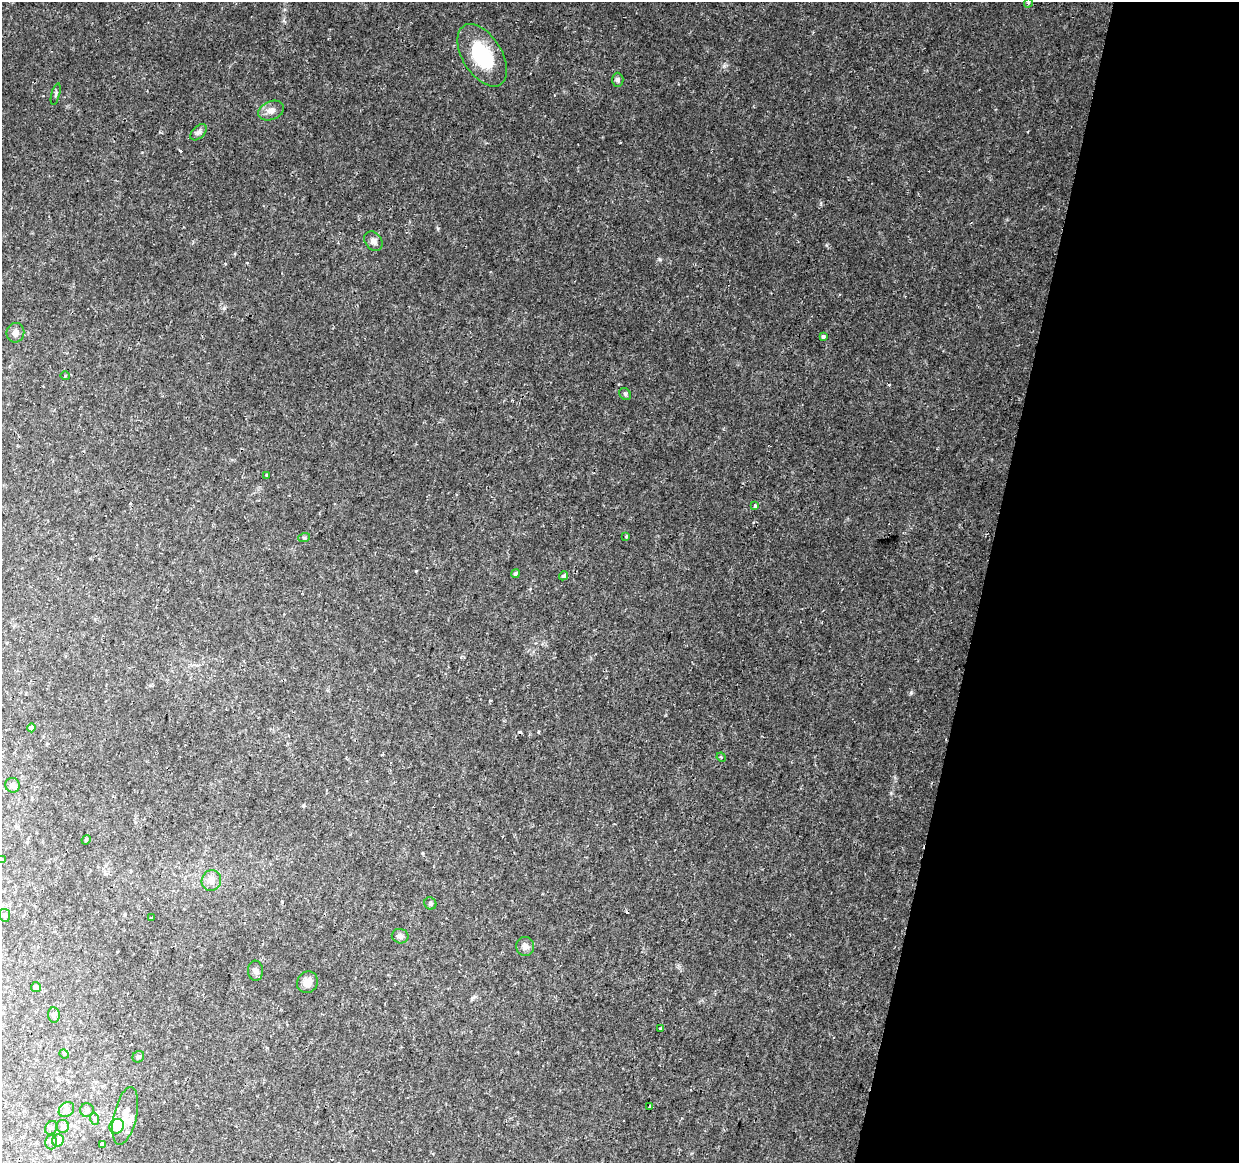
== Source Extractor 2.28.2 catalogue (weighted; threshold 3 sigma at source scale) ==
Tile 8 of 4 x 4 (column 4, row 2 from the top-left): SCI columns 3731-4967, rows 2656-3816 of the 4977 x 5249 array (HDU 1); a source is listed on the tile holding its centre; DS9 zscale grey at full resolution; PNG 1241 x 1165 px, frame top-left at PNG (2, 2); each listed source drawn as its Kron ellipse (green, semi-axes under 4 px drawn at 4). Shown black and unused: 21% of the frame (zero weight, under 2 of 3 exposures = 3% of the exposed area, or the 3 px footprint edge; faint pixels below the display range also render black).
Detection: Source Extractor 2.28.2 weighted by HDU 2 'WHT'; one run over the whole footprint, this tile lists its part. Background 0.0373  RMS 0.0039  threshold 0.0177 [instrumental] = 3 sigma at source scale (4.5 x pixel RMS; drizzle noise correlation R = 1.50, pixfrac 1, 0.0396/0.0396 arcsec/px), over >= 5 px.
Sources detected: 52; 1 inside a brighter object's white glare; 4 cosmic-ray / hot-pixel residue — neither listed nor drawn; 1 inside a brighter listed object's ellipse — not listed separately; the other 46 listed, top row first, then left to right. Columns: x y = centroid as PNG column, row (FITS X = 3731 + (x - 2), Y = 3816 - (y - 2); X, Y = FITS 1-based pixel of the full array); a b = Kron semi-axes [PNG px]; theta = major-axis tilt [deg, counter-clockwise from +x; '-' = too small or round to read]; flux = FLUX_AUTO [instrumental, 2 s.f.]
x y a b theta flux
1028 3 5 3 - 0.37
482 55 35 19 -58 24
618 80 7 6 - 1
56 94 11 3 75 0.56
271 111 13 9 21 2.5
198 132 10 6 44 1.1
373 241 10 8 -53 1.6
15 333 10 9 - 1.9
823 337 3 3 - 1
65 376 4 4 - 0.43
625 394 6 5 - 0.62
267 475 3 3 - 0.56
755 506 3 3 - 1.5
626 536 3 3 - 0.99
304 538 6 4 18 0.43
515 574 4 4 - 0.69
563 576 5 4 - 1.1
31 728 4 4 - 1.3
721 757 5 4 - 0.42
12 785 7 7 - 1.7
86 840 5 3 - 0.39
2 860 4 3 - 0.41
211 880 11 9 70 2.8
430 903 6 5 - 0.7
5 915 6 5 - 1.1
152 918 3 2 - 0.36
400 936 8 7 - 1.4
525 946 9 9 - 1.8
255 971 10 7 -85 1.4
307 982 11 10 - 3.2
36 987 5 5 - 1.1
54 1015 8 6 -82 1.1
660 1029 3 3 - 0.62
64 1054 5 4 - 0.42
138 1057 6 5 - 0.82
650 1106 3 2 - 0.55
66 1110 8 6 42 1.5
87 1110 7 7 - 1.4
125 1116 29 11 77 5.5
95 1119 6 4 -72 0.53
63 1126 6 6 - 1.1
117 1126 7 7 - 9.1
51 1128 7 6 - 0.88
58 1140 6 6 - 4.1
51 1142 7 6 - 1
103 1145 4 4 - 2.6
Isophote crosses this tile's border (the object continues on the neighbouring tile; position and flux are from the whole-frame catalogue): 2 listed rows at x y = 2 860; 5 915
Unlisted compact peaks at least as high as the median listed source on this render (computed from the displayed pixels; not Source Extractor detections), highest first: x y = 911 693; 660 259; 724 66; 438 228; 826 245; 891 793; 224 308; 416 571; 821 203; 284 21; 225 264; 538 731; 530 589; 247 263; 422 853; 895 777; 490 700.